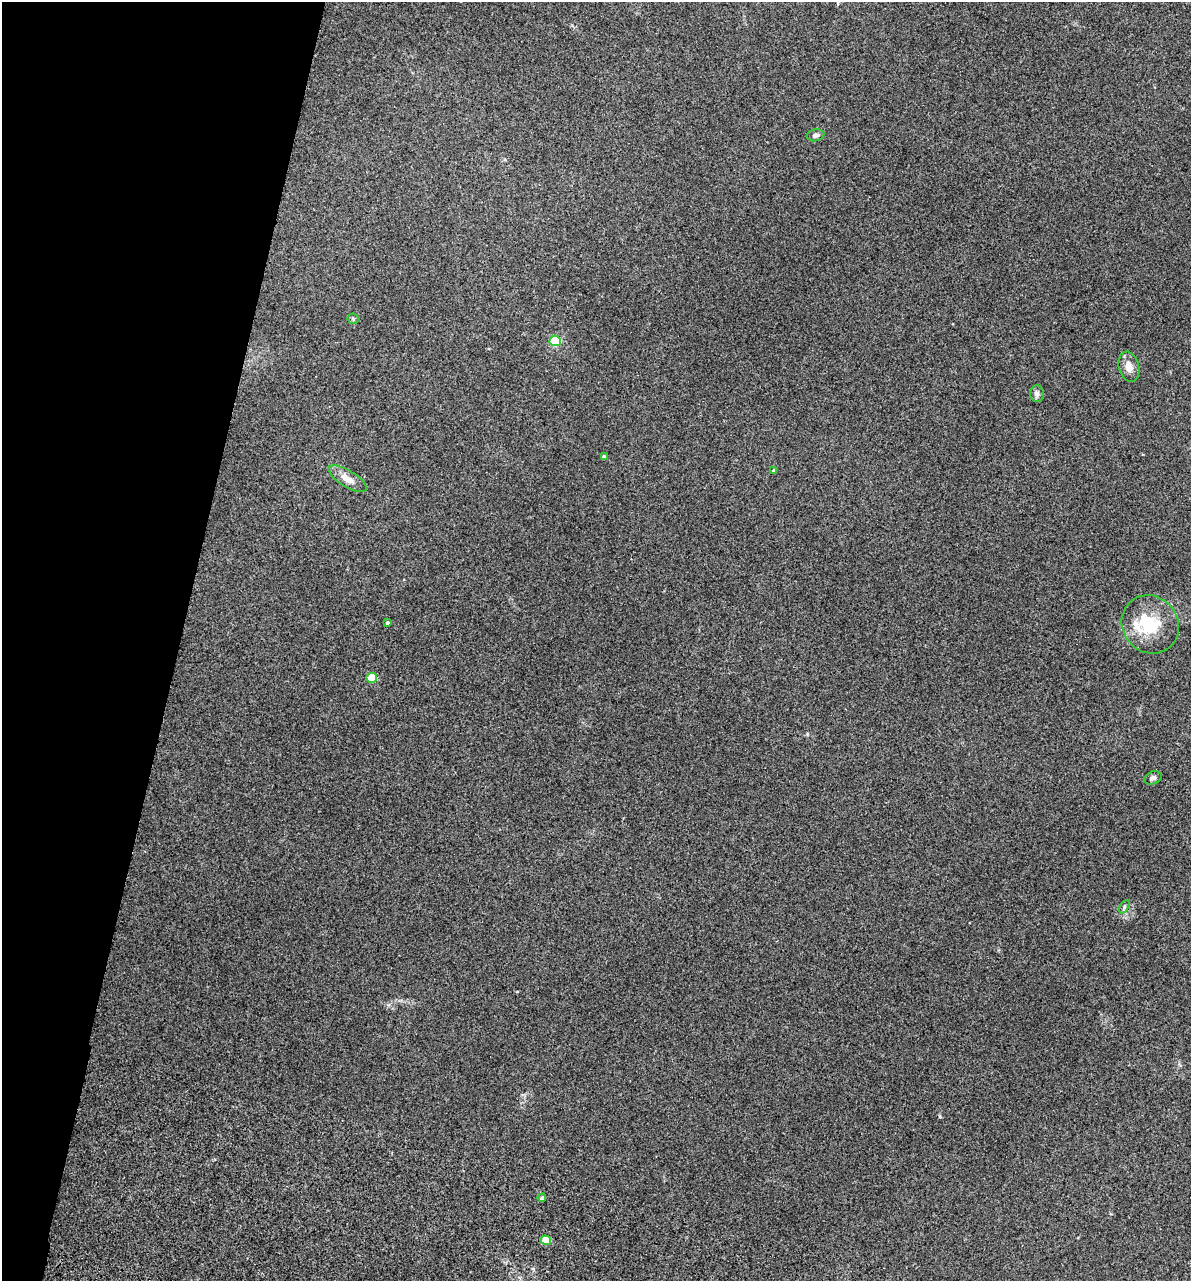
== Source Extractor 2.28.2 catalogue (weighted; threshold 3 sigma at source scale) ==
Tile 9 of 4 x 4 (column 1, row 3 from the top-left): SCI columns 243-1431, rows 1673-2951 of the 5355 x 5901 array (HDU 1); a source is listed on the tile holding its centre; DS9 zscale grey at full resolution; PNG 1193 x 1283 px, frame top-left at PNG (2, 2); each listed source drawn as its Kron ellipse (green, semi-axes under 4 px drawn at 4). Shown black and unused: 15% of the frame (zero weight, under 3 of 5 exposures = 17% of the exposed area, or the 3 px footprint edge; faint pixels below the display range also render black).
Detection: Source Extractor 2.28.2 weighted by HDU 2 'WHT'; one run over the whole footprint, this tile lists its part. Background 0.171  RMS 0.0086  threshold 0.0389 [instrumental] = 3 sigma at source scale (4.5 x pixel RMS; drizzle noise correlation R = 1.50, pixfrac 1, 0.05/0.05 arcsec/px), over >= 5 px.
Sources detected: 16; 1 inside a brighter listed object's ellipse — not listed separately; the other 15 listed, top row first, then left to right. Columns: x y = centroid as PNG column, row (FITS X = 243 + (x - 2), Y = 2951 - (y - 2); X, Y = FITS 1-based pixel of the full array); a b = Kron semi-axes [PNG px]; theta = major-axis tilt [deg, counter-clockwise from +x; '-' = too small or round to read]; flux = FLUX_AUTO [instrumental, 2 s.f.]
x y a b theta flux
815 135 9 6 11 2.6
353 319 5 5 - 1.4
555 341 5 5 - 60
1129 367 15 10 -75 7.6
1037 394 8 7 - 2.6
604 457 4 4 - 2.8
774 471 4 4 - 2
347 479 22 8 -32 8.9
387 623 4 3 - 1
1150 624 30 27 -51 38
372 678 5 5 - 26
1153 778 9 6 21 2.7
1124 907 7 4 60 1.6
542 1198 4 4 - 1.6
546 1240 5 5 - 25